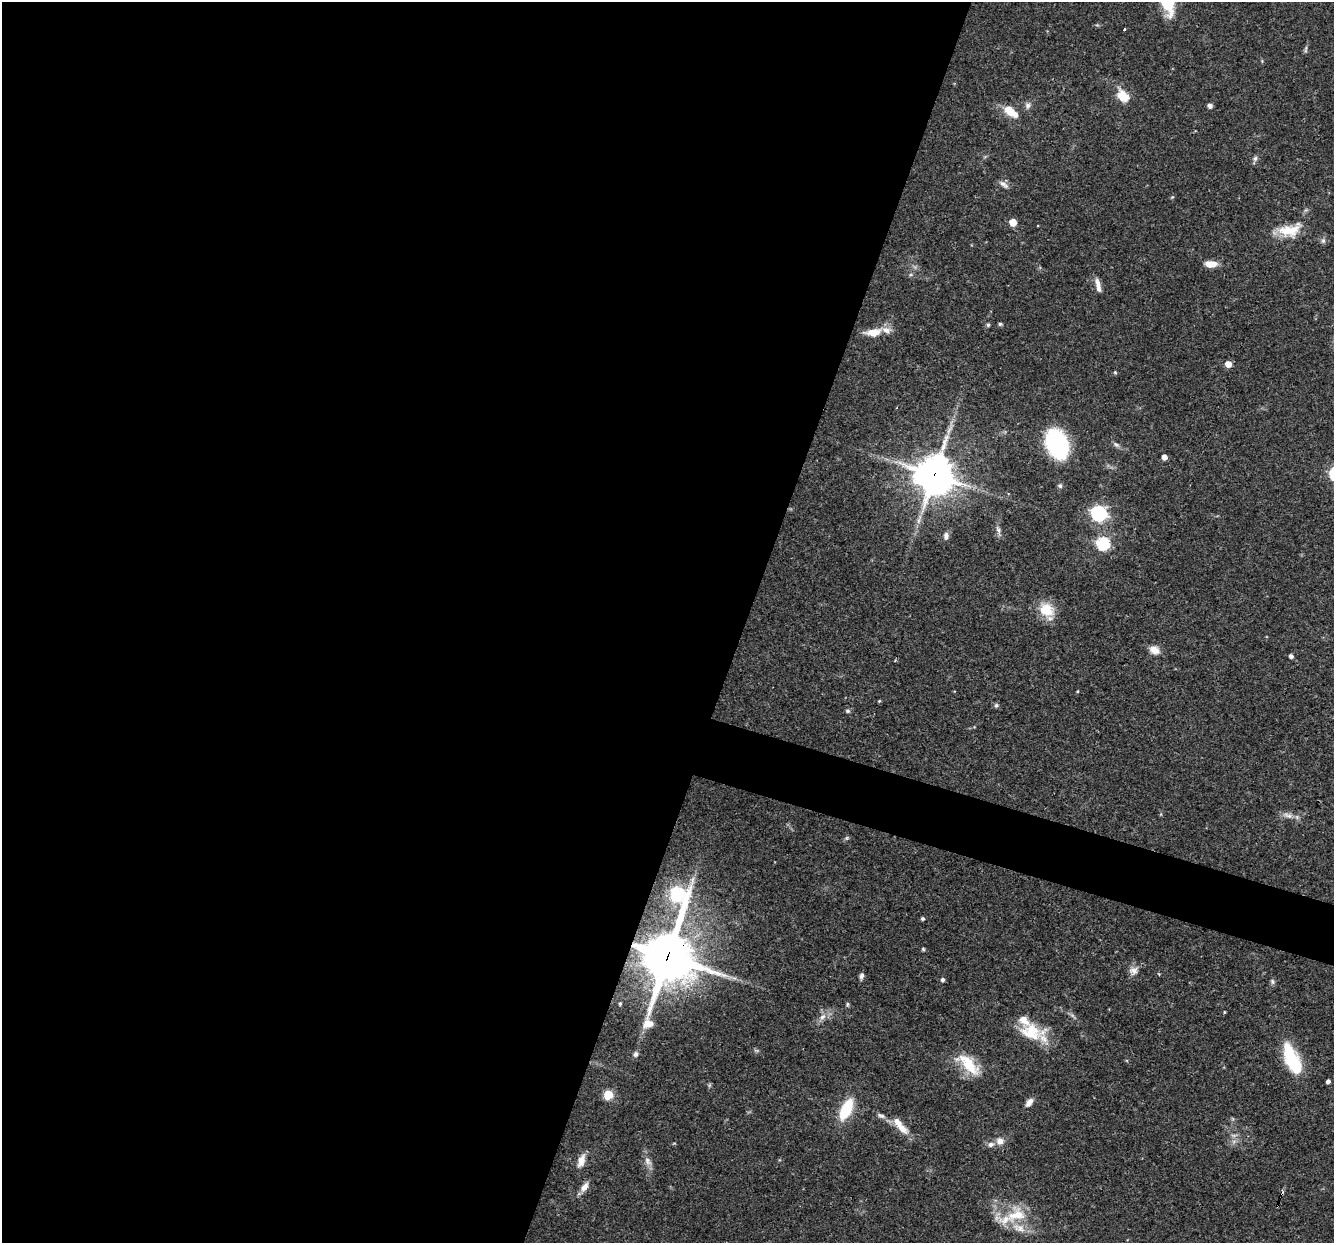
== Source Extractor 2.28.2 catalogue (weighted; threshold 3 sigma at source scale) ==
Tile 5 of 4 x 4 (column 1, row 2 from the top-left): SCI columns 1-1332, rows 2739-3979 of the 5330 x 5347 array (HDU 1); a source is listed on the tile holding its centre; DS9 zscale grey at full resolution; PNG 1336 x 1245 px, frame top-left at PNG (2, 2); no overlay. Shown black and unused: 58% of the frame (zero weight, under 3 of 4 exposures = <1% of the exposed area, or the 3 px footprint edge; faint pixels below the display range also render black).
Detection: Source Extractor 2.28.2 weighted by HDU 2 'WHT'; one run over the whole footprint, this tile lists its part. Background 0.0579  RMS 0.0032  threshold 0.0146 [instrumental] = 3 sigma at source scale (4.5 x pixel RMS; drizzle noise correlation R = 1.50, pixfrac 1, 0.05/0.05 arcsec/px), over >= 5 px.
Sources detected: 73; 1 inside a brighter object's white glare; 1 cosmic-ray / hot-pixel residue — not listed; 5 inside a brighter listed object's ellipse — not listed separately; the other 66 listed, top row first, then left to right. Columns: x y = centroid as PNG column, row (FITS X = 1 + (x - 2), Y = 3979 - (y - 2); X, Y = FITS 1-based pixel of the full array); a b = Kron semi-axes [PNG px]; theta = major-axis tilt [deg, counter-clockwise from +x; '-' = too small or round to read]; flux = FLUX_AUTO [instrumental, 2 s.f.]
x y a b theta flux
1124 29 3 3 - 0.67
1306 49 10 4 84 0.62
1123 96 18 12 -48 5.3
1028 105 8 7 - 1.1
1210 106 6 5 - 0.95
1011 112 18 9 -38 5.4
1255 158 8 6 73 0.89
1004 184 14 6 -36 1.3
1172 197 5 4 - 0.37
1013 222 5 5 - 6.2
1290 230 30 15 12 7.8
1323 240 7 6 - 0.76
1211 264 12 7 0 4.2
1098 285 18 5 -78 2.1
1000 324 5 5 - 0.49
988 325 5 5 - 0.49
874 332 20 9 8 5.4
1228 364 5 5 - 4.1
1115 372 5 5 - 0.38
1057 444 20 13 -68 54
1116 445 9 6 -38 0.87
1164 457 4 4 - 2.1
934 475 13 13 - 760
1060 486 7 5 -42 0.66
1099 513 7 6 - 86
918 520 9 4 71 1.1
998 530 11 5 -62 1.2
946 536 10 7 -89 1.3
1103 543 6 6 - 41
1046 610 20 16 -31 7.7
1155 650 14 10 -24 2.8
1291 656 5 4 - 1
879 701 4 3 - 0.32
996 705 5 5 - 0.77
848 711 6 5 - 0.62
1287 815 15 6 -14 1.8
846 838 6 4 70 0.47
923 919 4 4 - 0.66
923 949 4 4 - 0.4
668 956 28 17 78 1400
1133 971 12 11 - 2.2
862 976 8 5 80 1.1
943 980 4 4 - 0.76
1272 981 8 5 -75 0.71
620 1004 5 4 - 0.47
847 1004 5 4 - 0.5
1224 1012 4 3 - 0.27
822 1017 10 7 49 1.8
1031 1032 35 20 -8 12
1289 1053 31 15 -82 11
636 1054 7 6 - 0.93
969 1064 34 14 -43 10
1328 1081 4 4 - 1
608 1095 6 5 - 12
1029 1102 11 6 54 2
846 1109 24 11 65 13
881 1116 12 5 -17 1.1
902 1128 22 10 -41 4.2
1234 1135 7 4 18 0.7
1000 1141 9 9 - 2.2
1234 1141 7 4 19 0.81
991 1144 8 6 14 1.3
581 1161 19 8 70 2.9
648 1161 13 8 -53 1.9
584 1187 13 7 55 2.4
1016 1215 31 21 20 11
Overlapping masked pixels (flux is a lower limit): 2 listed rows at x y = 934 475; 668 956